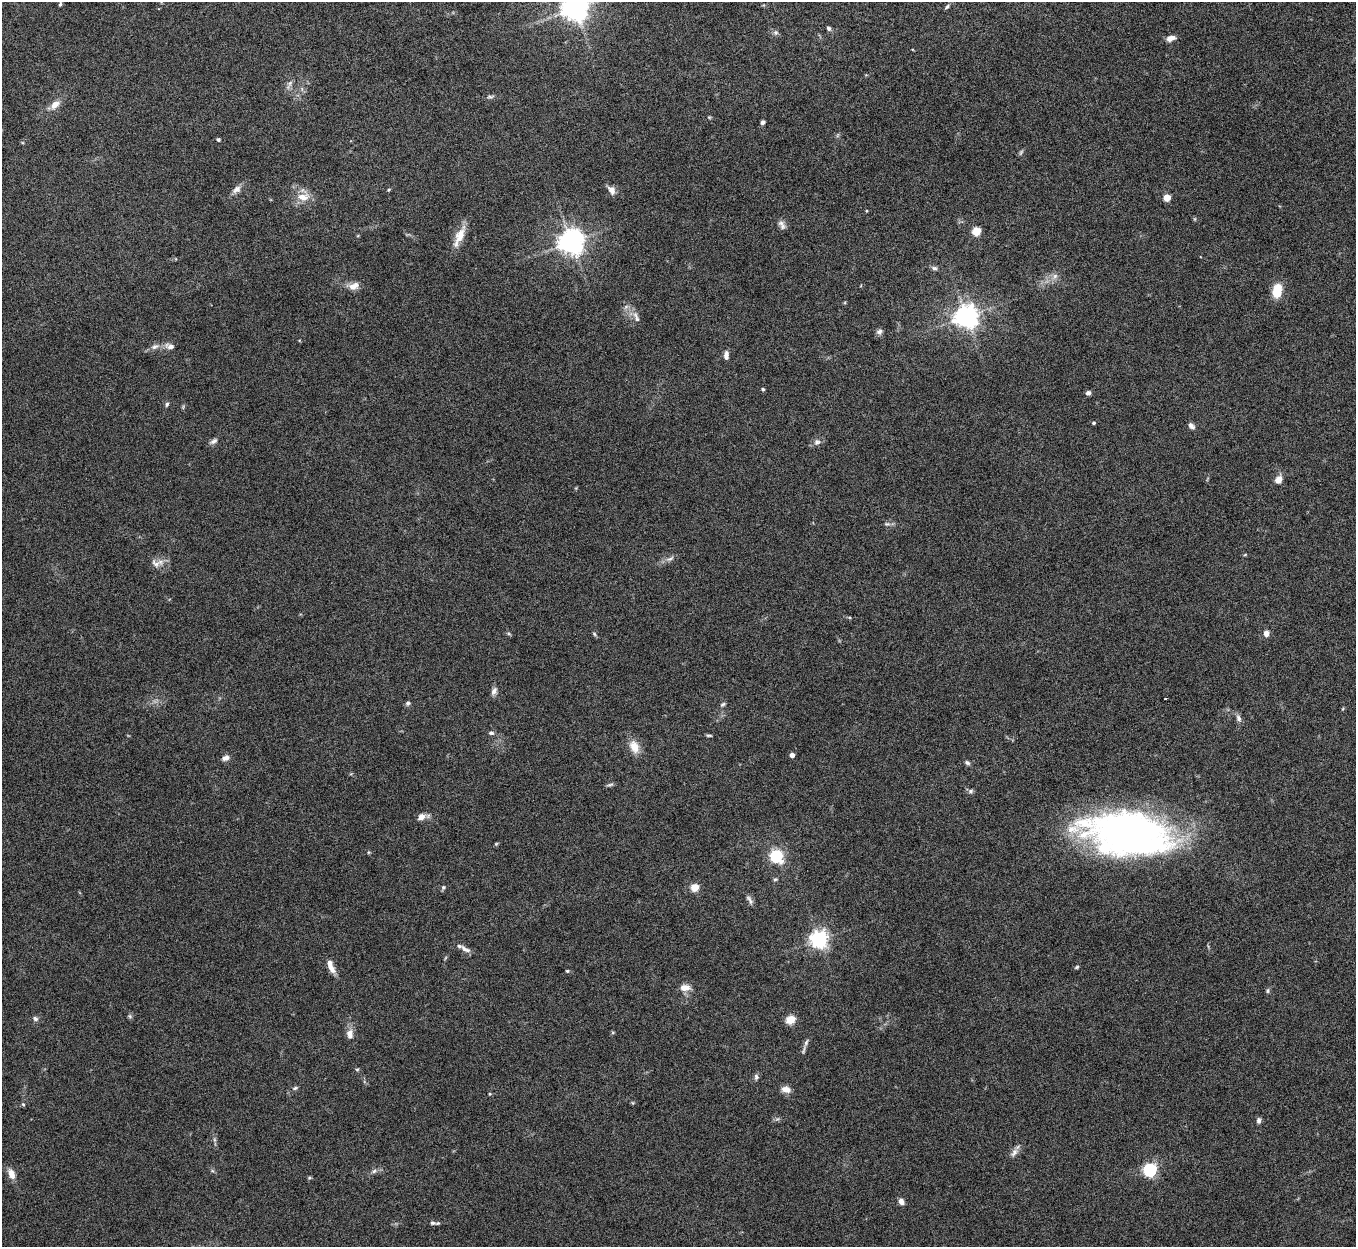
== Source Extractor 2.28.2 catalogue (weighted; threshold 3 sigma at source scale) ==
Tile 10 of 4 x 4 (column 2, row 3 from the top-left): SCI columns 1356-2709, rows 1396-2640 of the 5422 x 5406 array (HDU 1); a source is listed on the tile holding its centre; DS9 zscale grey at full resolution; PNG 1358 x 1249 px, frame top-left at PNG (2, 2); no overlay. Nothing masked; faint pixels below the display range render black.
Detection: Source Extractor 2.28.2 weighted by HDU 2 'WHT'; one run over the whole footprint, this tile lists its part. Background 0.145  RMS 0.0057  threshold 0.0234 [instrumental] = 3 sigma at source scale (4.09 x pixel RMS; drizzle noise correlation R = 1.36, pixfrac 0.8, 0.05/0.05 arcsec/px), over >= 5 px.
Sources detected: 96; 1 too faint to see at this stretch — not listed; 2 inside a brighter listed object's ellipse — not listed separately; the other 93 listed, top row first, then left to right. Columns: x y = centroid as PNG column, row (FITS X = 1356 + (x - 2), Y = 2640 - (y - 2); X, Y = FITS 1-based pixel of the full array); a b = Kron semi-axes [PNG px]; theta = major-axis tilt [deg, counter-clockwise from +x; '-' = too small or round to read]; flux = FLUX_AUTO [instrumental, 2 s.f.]
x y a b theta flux
60 4 5 3 - 0.73
947 7 8 4 52 0.97
575 8 8 8 - 620
829 28 6 5 - 1.1
776 32 7 7 - 1.4
1171 38 10 6 17 3.1
289 84 13 4 67 1.9
490 97 10 5 7 1.3
55 104 10 7 40 5
709 117 6 3 -18 0.57
763 122 5 4 - 1.4
218 139 4 3 - 1.1
236 189 13 8 36 3
389 189 5 3 - 0.52
612 190 10 7 -59 3.4
303 197 18 11 4 7
1167 198 5 4 - 13
1195 219 6 4 -72 0.58
781 223 9 7 -1 2
976 231 5 5 - 23
459 236 30 9 65 8
571 242 8 7 - 590
934 268 9 5 -16 1.3
1055 276 8 6 46 2
354 286 14 8 19 4.5
1277 291 12 8 82 13
966 316 7 7 - 420
637 319 8 6 -76 1.7
879 332 8 7 - 1.7
155 346 11 7 26 2.5
170 346 13 7 -16 2.9
726 355 10 5 88 2.4
763 389 5 4 - 0.64
1088 393 6 5 - 1.5
167 404 6 5 - 1
1094 423 4 4 - 0.86
1191 426 10 6 -44 1.9
214 441 11 6 33 1.8
817 442 9 8 - 2.1
1278 480 8 7 - 4.4
887 524 9 5 0 1.3
1245 555 5 3 - 0.53
670 559 12 5 33 2.1
156 564 16 10 -28 4.1
509 634 6 4 -19 0.7
594 634 6 5 - 0.82
1266 634 7 6 - 2.9
494 691 11 7 67 2.2
1165 699 2 2 - 0.68
408 703 7 6 - 1.1
723 704 7 4 23 0.94
1239 718 9 7 -67 2
491 733 7 5 -4 1.3
709 735 9 3 0 0.82
634 747 17 11 -65 6.8
792 755 4 4 - 3.8
225 758 9 7 23 2.4
967 763 7 5 -33 1.2
610 785 10 3 12 1.1
971 791 7 6 - 1.2
421 817 10 8 28 3.5
1128 834 87 40 -7 250
496 844 6 4 44 0.59
776 856 6 6 - 74
775 879 6 4 20 0.75
443 887 6 5 - 0.98
694 887 5 5 - 18
750 900 14 5 -58 1.9
819 939 6 6 - 230
465 949 16 6 -31 2.7
1077 967 6 4 28 0.76
331 969 13 8 -56 3.6
567 971 4 4 - 0.61
685 988 12 8 3 4.4
1268 991 7 4 82 0.83
130 1016 6 5 - 0.91
35 1019 7 6 - 1.4
790 1020 5 5 - 24
350 1034 14 9 -88 4
806 1042 11 5 67 1.8
357 1069 5 4 - 0.68
756 1077 8 6 83 1.4
295 1088 8 5 11 0.99
786 1089 11 8 -11 3.8
23 1104 5 4 - 0.66
1259 1120 7 5 83 1.6
1014 1152 14 7 51 2.7
1150 1170 6 6 - 100
374 1171 6 6 - 1.3
11 1174 13 8 -74 4.5
309 1178 6 3 18 0.62
901 1202 8 6 -58 2.4
432 1223 8 5 -2 1.3
Isophote crosses this tile's border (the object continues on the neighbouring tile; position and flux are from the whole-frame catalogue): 1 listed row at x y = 575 8